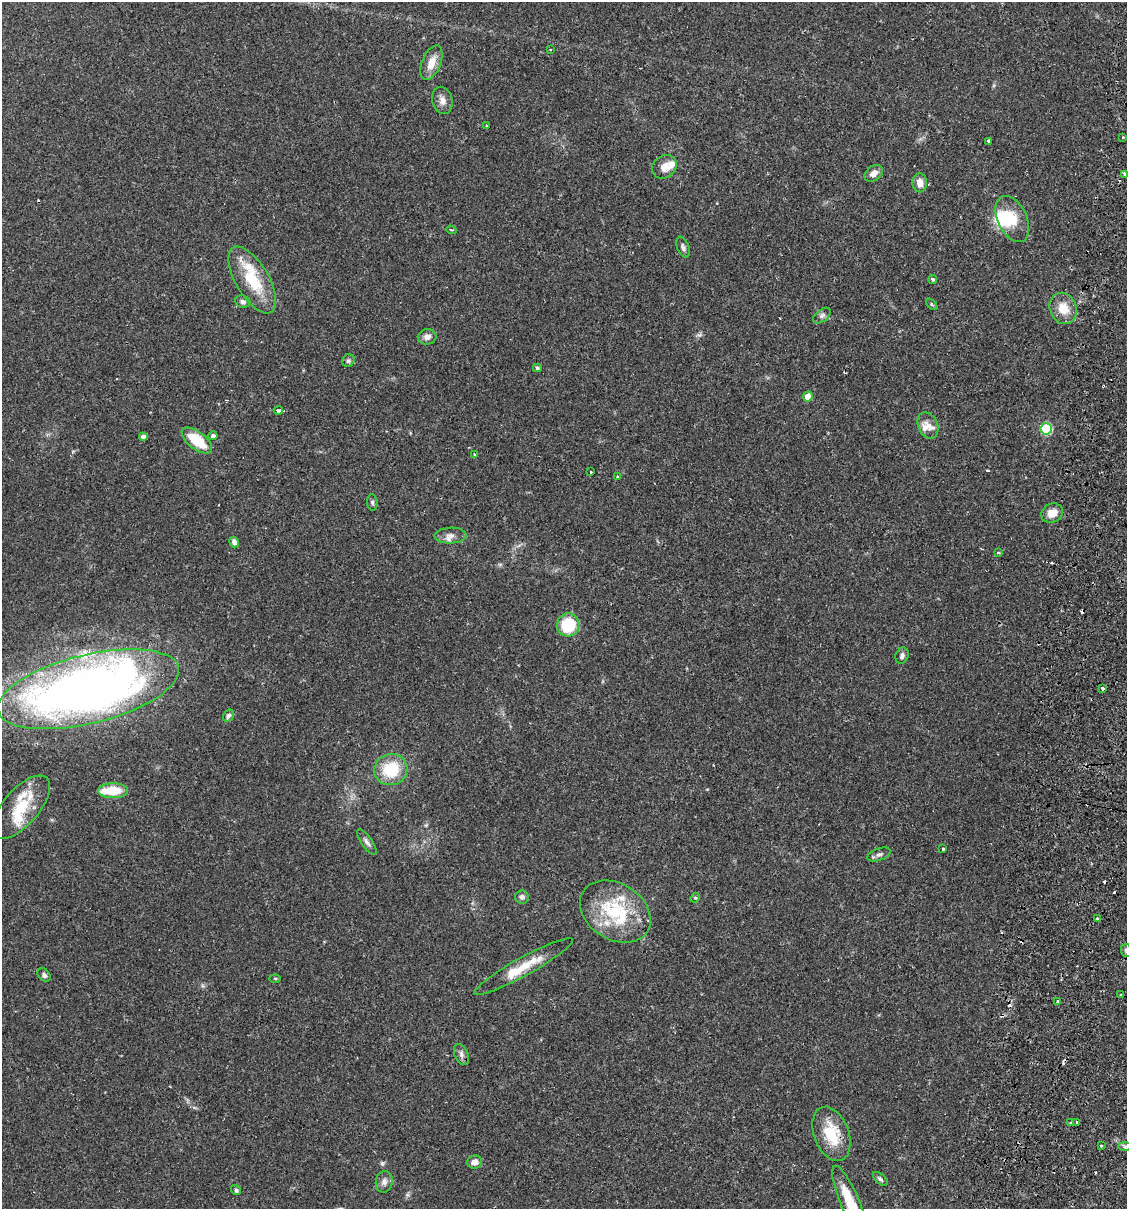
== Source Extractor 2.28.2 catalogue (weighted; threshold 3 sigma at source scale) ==
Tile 10 of 4 x 4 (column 2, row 3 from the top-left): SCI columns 1299-2423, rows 1224-2430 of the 4963 x 4856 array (HDU 1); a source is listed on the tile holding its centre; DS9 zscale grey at full resolution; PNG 1129 x 1211 px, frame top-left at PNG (2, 2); each listed source drawn as its Kron ellipse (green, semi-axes under 4 px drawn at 4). Shown black and unused: <1% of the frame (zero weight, under 2 of 3 exposures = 3% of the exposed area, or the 3 px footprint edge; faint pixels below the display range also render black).
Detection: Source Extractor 2.28.2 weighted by HDU 2 'WHT'; one run over the whole footprint, this tile lists its part. Background 0.0646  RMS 0.005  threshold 0.0226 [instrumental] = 3 sigma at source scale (4.5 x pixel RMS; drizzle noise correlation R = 1.50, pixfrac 1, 0.05/0.05 arcsec/px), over >= 5 px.
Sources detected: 88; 2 inside a brighter object's white glare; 9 cosmic-ray / hot-pixel residue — neither listed nor drawn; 8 inside a brighter listed object's ellipse — not listed separately; the other 69 listed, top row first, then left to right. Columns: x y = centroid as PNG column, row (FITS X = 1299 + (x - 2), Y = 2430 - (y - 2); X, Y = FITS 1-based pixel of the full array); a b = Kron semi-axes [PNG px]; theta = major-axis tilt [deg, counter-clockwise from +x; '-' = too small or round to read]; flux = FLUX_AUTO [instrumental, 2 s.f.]
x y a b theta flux
550 49 2 2 - 0.46
431 63 18 9 67 6.8
442 100 14 10 -75 3.6
486 126 3 2 - 0.85
1123 138 3 3 - 1.6
988 141 3 3 - 0.89
664 167 13 11 39 5.1
874 173 10 7 37 2.8
1125 174 3 3 - 7.2
920 183 9 7 -87 4.1
1012 219 24 14 -65 12
451 230 5 3 - 0.64
683 247 11 6 -68 1.5
933 279 4 4 - 0.99
252 280 37 16 -59 23
243 302 8 6 -7 1.5
932 304 7 4 -45 0.69
1063 308 16 13 -68 8.7
822 316 10 6 37 1.6
427 337 9 8 - 2.6
348 361 7 6 - 1.1
537 368 4 4 - 1.1
808 397 5 5 - 7.5
278 410 4 3 - 2.8
928 426 14 9 -66 4.2
1046 429 6 5 - 37
213 436 4 4 - 1.5
143 437 4 4 - 2.4
197 441 18 8 -38 16
474 454 3 2 - 0.43
591 472 3 3 - 0.61
617 476 3 3 - 0.95
372 502 8 5 -84 1
1052 513 11 9 25 5.6
451 536 16 8 2 3.4
234 542 5 4 - 2.5
998 552 3 3 - 1.4
568 625 11 11 - 22
902 656 8 6 70 1.6
1103 688 3 3 - 2
88 689 93 34 14 460
228 716 6 5 - 1.3
391 770 17 15 18 20
113 791 15 7 0 13
21 807 39 18 49 20
367 842 15 5 -55 1.9
943 849 3 3 - 1.7
879 854 12 6 21 1.6
522 897 7 6 - 1.7
695 898 5 4 - 0.6
615 912 38 28 -33 34
1097 919 4 3 - 1.4
1126 950 6 5 - 1
524 967 56 9 29 13
44 975 7 5 -46 1.2
275 978 5 4 - 0.62
1121 995 4 3 - 0.53
1058 1001 3 3 - 3.2
461 1055 11 6 -67 1.8
1077 1122 3 2 - 1.2
1071 1123 3 3 - 1.4
831 1134 28 17 -69 18
1101 1146 3 2 - 0.45
1125 1146 7 4 -1 1
474 1162 8 6 5 3.2
880 1179 9 4 -42 1.1
384 1182 11 8 80 2.5
236 1190 5 4 - 1
850 1203 40 9 -68 19
Isophote crosses this tile's border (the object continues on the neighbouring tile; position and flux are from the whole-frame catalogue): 3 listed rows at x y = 1125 174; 1126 950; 850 1203